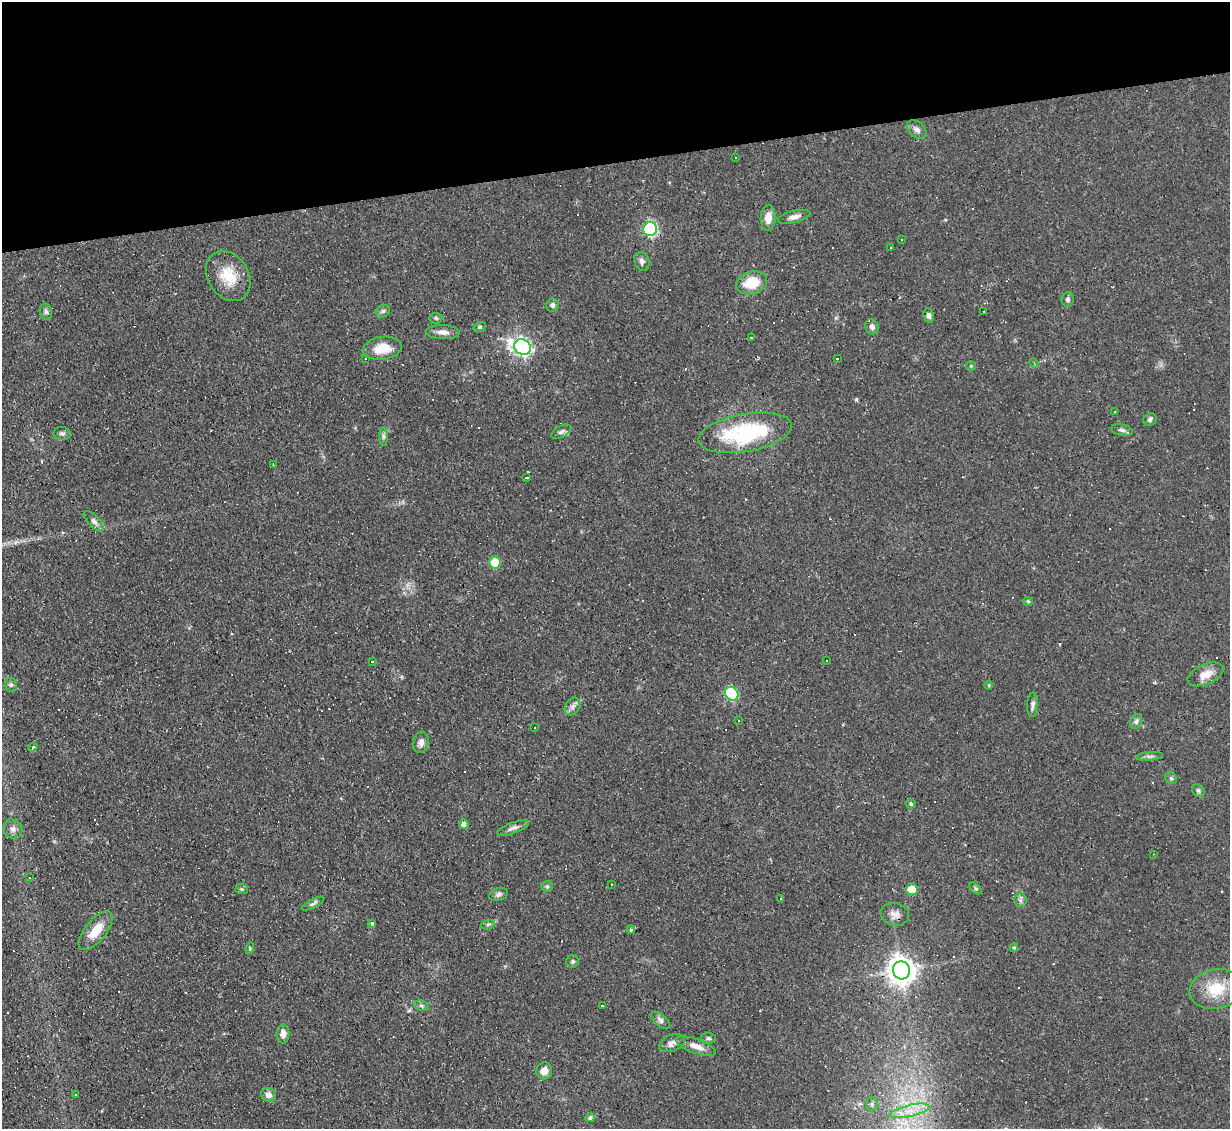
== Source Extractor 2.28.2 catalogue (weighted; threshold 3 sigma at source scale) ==
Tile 3 of 4 x 4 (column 3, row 1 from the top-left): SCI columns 2455-3682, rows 3628-4754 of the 4909 x 4884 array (HDU 1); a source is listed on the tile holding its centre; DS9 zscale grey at full resolution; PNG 1232 x 1131 px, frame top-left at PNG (2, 2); each listed source drawn as its Kron ellipse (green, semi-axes under 4 px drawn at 4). Shown black and unused: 14% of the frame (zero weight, under 2 of 3 exposures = <1% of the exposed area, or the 3 px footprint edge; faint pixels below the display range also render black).
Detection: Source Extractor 2.28.2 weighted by HDU 2 'WHT'; one run over the whole footprint, this tile lists its part. Background 0.067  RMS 0.0045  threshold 0.0204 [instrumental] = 3 sigma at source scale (4.5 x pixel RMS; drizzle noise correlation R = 1.50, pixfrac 1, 0.05/0.05 arcsec/px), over >= 5 px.
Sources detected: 141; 47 cosmic-ray / hot-pixel residue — neither listed nor drawn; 1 inside a brighter listed object's ellipse — not listed separately; the other 93 listed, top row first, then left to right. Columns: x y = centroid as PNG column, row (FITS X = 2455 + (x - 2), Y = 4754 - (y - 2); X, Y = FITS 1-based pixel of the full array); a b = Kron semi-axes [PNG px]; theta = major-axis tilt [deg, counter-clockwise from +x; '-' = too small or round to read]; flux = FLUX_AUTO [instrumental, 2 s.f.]
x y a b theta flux
917 129 11 7 -41 2.2
736 157 3 2 - 0.34
794 217 16 6 14 2.7
768 218 13 7 88 4.3
650 229 7 6 - 80
901 240 3 3 - 1.6
891 247 3 2 - 0.55
642 261 10 7 -68 1.8
228 276 27 20 -58 13
752 283 16 11 18 12
1068 299 7 6 - 1.1
552 305 6 6 - 1.2
383 311 7 6 - 1.1
984 311 2 2 - 0.41
46 312 8 6 -74 1.2
929 316 7 5 -76 1.5
436 318 6 5 - 0.85
480 327 6 5 - 0.69
872 327 8 6 -67 2
443 332 17 7 -3 2.9
751 338 3 3 - 1.4
523 347 8 7 - 160
382 348 20 11 8 9.1
366 358 3 3 - 0.88
837 359 3 3 - 11
1034 363 5 3 - 0.58
971 366 5 5 - 0.55
1115 411 3 2 - 0.69
1150 419 7 6 - 1.1
1122 430 11 5 -11 1.4
561 432 10 5 30 1.7
62 433 8 6 -8 1.1
745 433 47 19 10 45
383 436 9 4 -90 1.2
273 464 4 3 - 0.33
527 477 3 3 - 4.5
94 521 13 5 -46 2
495 562 6 5 - 16
1028 601 4 4 - 0.52
372 661 3 2 - 0.6
826 661 3 3 - 1.2
1206 674 19 10 23 5.8
11 685 7 6 - 1
989 685 4 3 - 0.41
732 694 7 6 - 44
1033 705 12 5 87 1.5
572 706 9 7 56 2.1
738 721 3 2 - 0.35
1136 721 8 5 69 1.2
534 728 3 2 - 0.47
421 742 11 8 77 2.4
33 747 5 3 - 0.77
1149 756 13 4 5 1.3
1171 778 6 5 - 0.88
1198 791 7 5 -46 1
911 804 5 4 - 0.88
464 824 5 4 - 2.6
513 828 16 5 21 2.1
13 829 10 9 - 2.4
1153 854 3 2 - 0.3
30 878 3 3 - 1.1
612 885 3 2 - 0.47
547 886 6 5 - 0.72
976 888 7 4 -44 0.73
242 889 6 5 - 0.68
912 889 6 5 - 9.4
498 894 9 6 19 1.5
781 898 2 2 - 0.31
1020 900 7 6 - 1.2
313 904 12 4 28 1.2
895 914 14 11 -12 3.2
372 923 4 3 - 0.87
488 924 7 4 19 0.83
631 930 4 3 - 1.6
96 931 24 10 51 9.2
250 948 6 3 73 0.48
1014 948 4 4 - 0.56
573 961 6 6 - 0.89
901 970 9 8 - 560
1216 989 27 19 12 15
421 1006 8 5 -20 0.94
602 1006 3 3 - 3.1
660 1020 11 6 -40 1.5
283 1034 9 6 89 2.7
709 1038 7 5 -3 0.91
672 1043 13 8 22 2.6
696 1046 21 7 -20 4.2
544 1071 8 8 - 3.8
76 1095 3 3 - 2.5
268 1095 7 7 - 2.5
872 1104 7 5 88 1.1
909 1111 20 6 13 5.7
590 1118 5 4 - 1.1